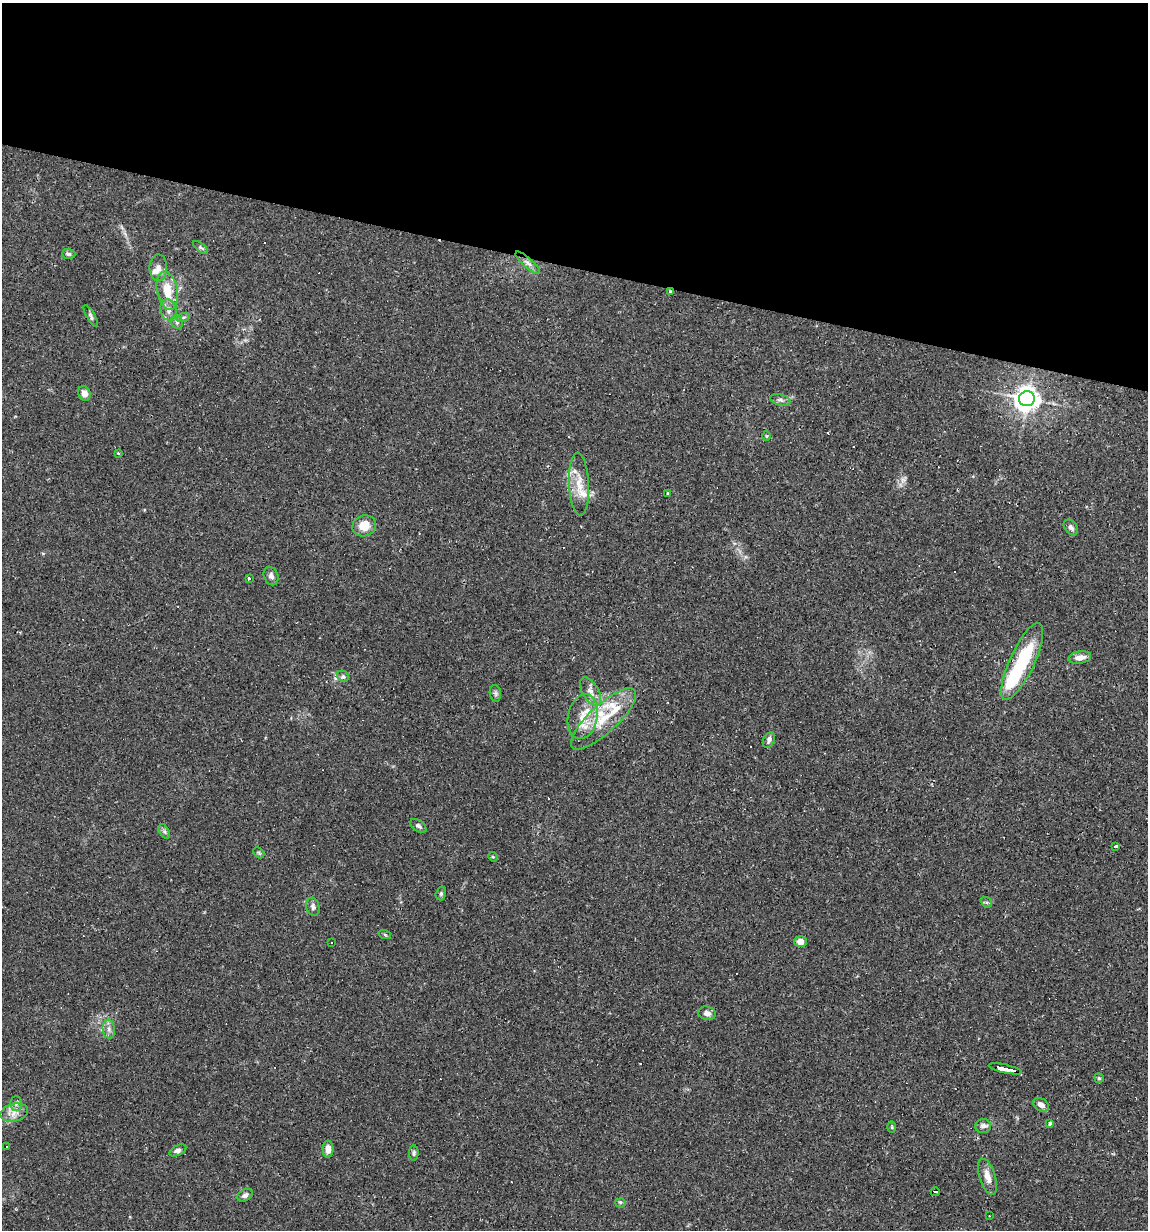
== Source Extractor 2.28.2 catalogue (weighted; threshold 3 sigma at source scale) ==
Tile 2 of 4 x 4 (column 2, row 1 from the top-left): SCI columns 1382-2527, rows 3684-4911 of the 4935 x 4911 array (HDU 1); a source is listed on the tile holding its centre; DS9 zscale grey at full resolution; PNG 1150 x 1232 px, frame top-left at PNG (2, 3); each listed source drawn as its Kron ellipse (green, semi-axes under 4 px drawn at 4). Shown black and unused: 22% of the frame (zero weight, under 2 of 3 exposures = <1% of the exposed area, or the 3 px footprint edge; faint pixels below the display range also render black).
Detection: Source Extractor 2.28.2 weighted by HDU 2 'WHT'; one run over the whole footprint, this tile lists its part. Background 0.0551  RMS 0.0043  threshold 0.0196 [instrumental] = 3 sigma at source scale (4.5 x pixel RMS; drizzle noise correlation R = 1.50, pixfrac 1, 0.05/0.05 arcsec/px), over >= 5 px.
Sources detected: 79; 1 inside a brighter object's white glare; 13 cosmic-ray / hot-pixel residue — neither listed nor drawn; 6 inside a brighter listed object's ellipse — not listed separately; the other 59 listed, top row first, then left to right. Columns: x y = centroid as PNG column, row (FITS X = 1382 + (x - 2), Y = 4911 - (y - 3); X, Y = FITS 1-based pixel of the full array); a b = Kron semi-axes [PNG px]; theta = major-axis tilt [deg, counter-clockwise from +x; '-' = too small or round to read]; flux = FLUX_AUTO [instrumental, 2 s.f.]
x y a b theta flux
201 247 9 4 -39 0.77
69 254 7 5 -2 0.85
528 263 16 5 -42 2.1
158 268 13 8 -89 2.7
167 291 19 10 -78 9.4
670 291 4 2 - 0.32
168 310 10 8 -76 2.5
91 316 12 4 -61 1
183 318 7 4 20 0.81
177 322 7 5 -49 1.1
84 394 7 6 - 2.9
1027 399 8 7 - 410
780 400 10 5 -15 1.2
766 436 5 3 - 0.38
118 453 3 3 - 0.56
579 484 31 10 -87 7.6
668 493 3 3 - 0.49
364 526 12 10 20 6
1071 527 9 6 -53 1.3
271 576 9 7 -69 1.6
249 579 3 3 - 12
1080 657 11 6 9 3
1022 661 42 12 65 31
343 676 6 5 - 0.84
591 692 16 8 -59 3.1
495 693 8 5 -83 0.98
583 717 23 14 78 9.3
604 719 42 14 43 16
769 740 8 5 62 1.4
418 826 9 5 -36 1.4
164 831 8 4 -59 0.93
1116 847 4 3 - 1.9
259 853 6 4 -44 0.63
493 857 5 4 - 0.45
441 893 7 5 75 0.78
986 902 6 4 -40 0.73
313 907 9 6 -76 1.4
385 935 6 4 -19 0.55
800 941 6 5 - 3.5
332 943 3 3 - 1.3
707 1013 9 6 -15 1.7
109 1029 9 6 -82 1.7
1005 1069 17 3 -12 28
1099 1078 5 4 - 0.64
16 1104 7 6 - 1.2
1041 1105 8 6 -34 2.3
14 1113 14 8 14 3.5
1050 1123 4 3 - 0.99
983 1126 8 7 - 1.5
892 1127 5 3 - 0.44
6 1146 3 2 - 0.58
328 1149 8 5 -89 2.8
178 1150 9 5 27 1.3
414 1153 8 4 89 0.85
988 1177 19 8 -71 4.2
935 1192 5 3 - 2.3
245 1195 8 5 31 1.4
620 1203 5 4 - 0.88
989 1216 3 2 - 0.27
Overlapping masked pixels (flux is a lower limit): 2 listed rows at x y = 670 291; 1005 1069